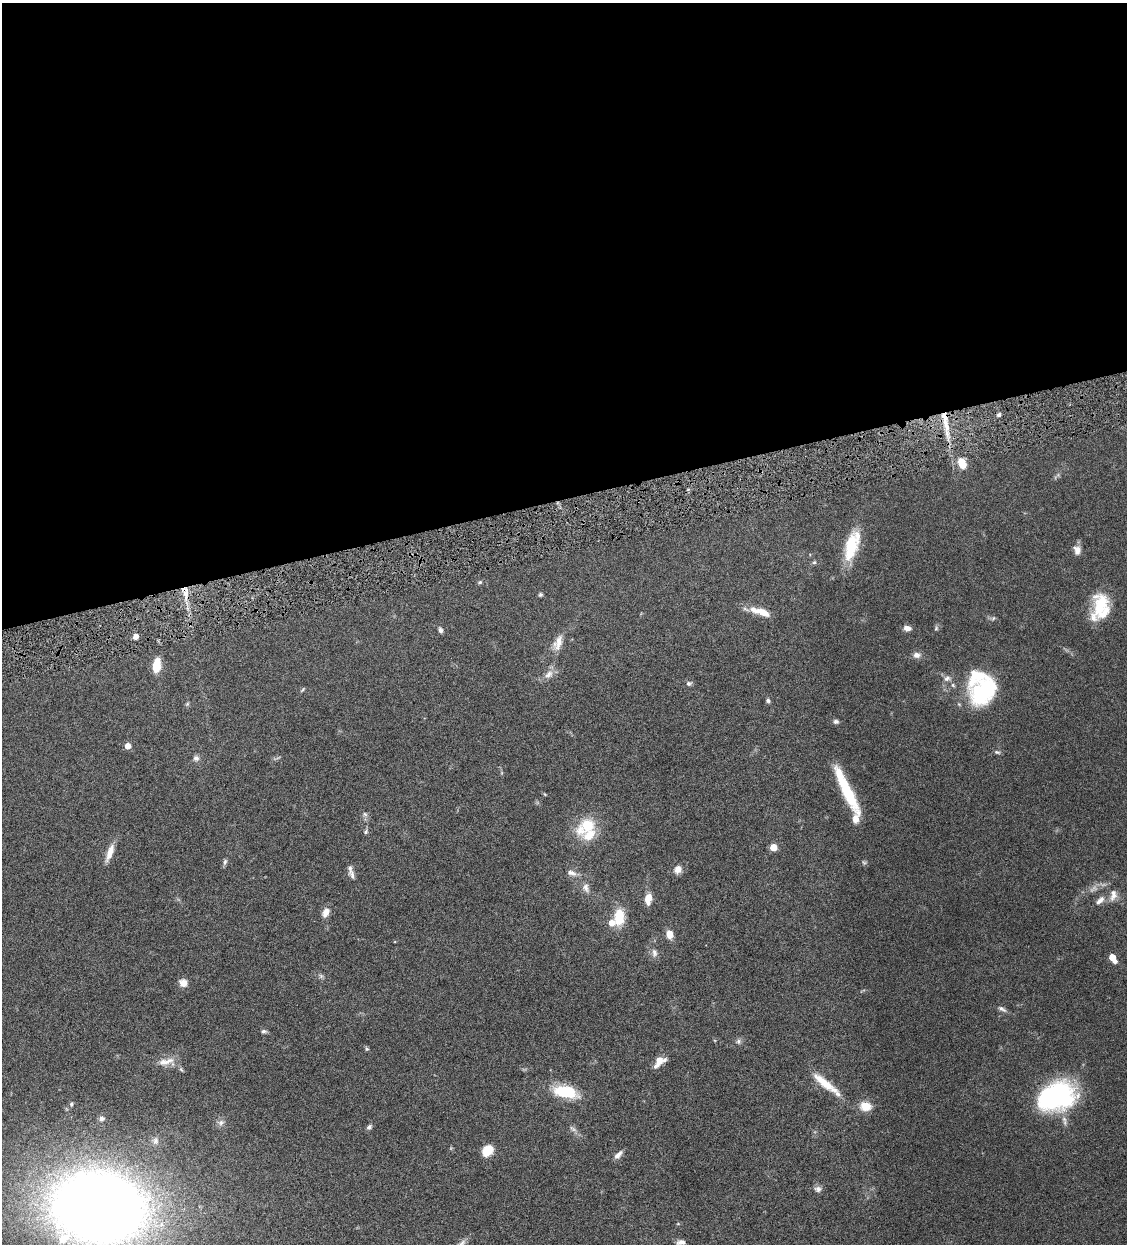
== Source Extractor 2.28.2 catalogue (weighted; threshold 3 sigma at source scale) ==
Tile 2 of 4 x 4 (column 2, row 1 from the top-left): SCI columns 1389-2513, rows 3729-4970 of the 4911 x 4972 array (HDU 1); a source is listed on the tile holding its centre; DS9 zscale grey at full resolution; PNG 1129 x 1246 px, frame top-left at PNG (2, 3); no overlay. Shown black and unused: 40% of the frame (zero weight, under 4 of 8 exposures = <1% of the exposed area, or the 3 px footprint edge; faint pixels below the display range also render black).
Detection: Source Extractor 2.28.2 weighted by HDU 2 'WHT'; one run over the whole footprint, this tile lists its part. Background 0.0441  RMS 0.0037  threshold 0.0152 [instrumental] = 3 sigma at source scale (4.09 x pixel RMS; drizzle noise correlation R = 1.36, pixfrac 0.8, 0.05/0.05 arcsec/px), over >= 5 px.
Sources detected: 89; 1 too faint to see at this stretch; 1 inside a brighter object's white glare — not listed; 11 inside a brighter listed object's ellipse — not listed separately; the other 76 listed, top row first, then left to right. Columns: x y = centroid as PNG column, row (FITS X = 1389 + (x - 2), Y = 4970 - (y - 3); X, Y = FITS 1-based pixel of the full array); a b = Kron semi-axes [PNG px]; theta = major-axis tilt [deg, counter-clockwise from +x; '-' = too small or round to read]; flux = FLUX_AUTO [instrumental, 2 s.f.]
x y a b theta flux
999 415 5 4 - 0.96
945 420 34 8 -79 8.8
962 463 11 7 -68 5.6
852 545 36 14 72 14
1077 550 12 8 -85 2.2
814 562 6 5 - 0.54
480 582 5 5 - 0.47
185 594 20 7 -73 4.4
540 595 5 4 - 0.56
1101 604 33 16 68 13
763 612 19 8 -23 4.6
993 618 6 5 - 0.59
907 628 9 6 -10 1.7
936 628 7 5 68 0.6
440 630 8 5 -69 0.83
135 636 5 4 - 2.8
558 643 22 10 70 3.6
917 655 10 8 2 1.6
157 666 15 8 82 6
549 674 15 9 48 2.5
947 678 10 7 20 1.6
689 683 7 6 - 0.86
953 685 6 5 - 0.59
303 689 8 3 45 0.44
983 691 34 24 46 29
768 700 6 6 - 0.68
187 704 7 4 45 0.48
836 721 7 6 - 0.83
128 746 5 4 - 3.3
997 752 9 5 -15 0.68
196 758 8 7 - 1.2
846 789 54 10 -64 18
545 794 6 3 -45 0.33
365 814 7 5 -23 0.8
587 826 22 13 35 12
366 832 7 5 51 0.64
773 847 5 5 - 6.1
110 853 23 7 70 3.6
225 862 8 5 81 0.78
678 869 10 9 - 2.5
571 873 14 7 -19 2
352 875 14 8 -66 1.5
586 888 14 9 -70 2.1
1113 895 16 9 77 2.5
648 899 12 7 81 3.9
1100 900 14 7 41 2.1
326 912 11 7 66 2.9
619 917 19 12 86 8.7
669 934 9 7 -72 3.3
654 953 12 7 -84 1.6
1113 958 8 4 -58 5.6
321 976 6 6 - 0.78
183 983 10 9 - 2.4
1002 1009 13 5 -31 1.1
264 1031 8 5 -5 0.71
738 1041 7 6 - 0.92
367 1049 5 5 - 0.5
659 1060 10 9 - 3
166 1062 26 10 5 4
826 1084 45 9 -38 8
565 1092 28 13 -13 14
1055 1096 42 27 28 45
71 1104 5 5 - 0.56
866 1106 12 10 -8 5
102 1118 7 7 - 1.1
221 1123 10 8 26 1.5
369 1127 8 5 42 0.84
573 1129 12 4 -40 1.1
155 1141 11 8 -86 1.4
487 1151 11 8 49 6.6
618 1155 12 6 46 1.8
818 1189 10 8 -9 1.3
98 1208 57 44 -6 660
678 1224 5 3 - 0.27
681 1242 11 6 1 1.7
461 1244 17 7 47 2
Overlapping masked pixels (flux is a lower limit): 2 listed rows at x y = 945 420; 185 594
Isophote crosses this tile's border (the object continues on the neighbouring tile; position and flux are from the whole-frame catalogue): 2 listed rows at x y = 98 1208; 461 1244